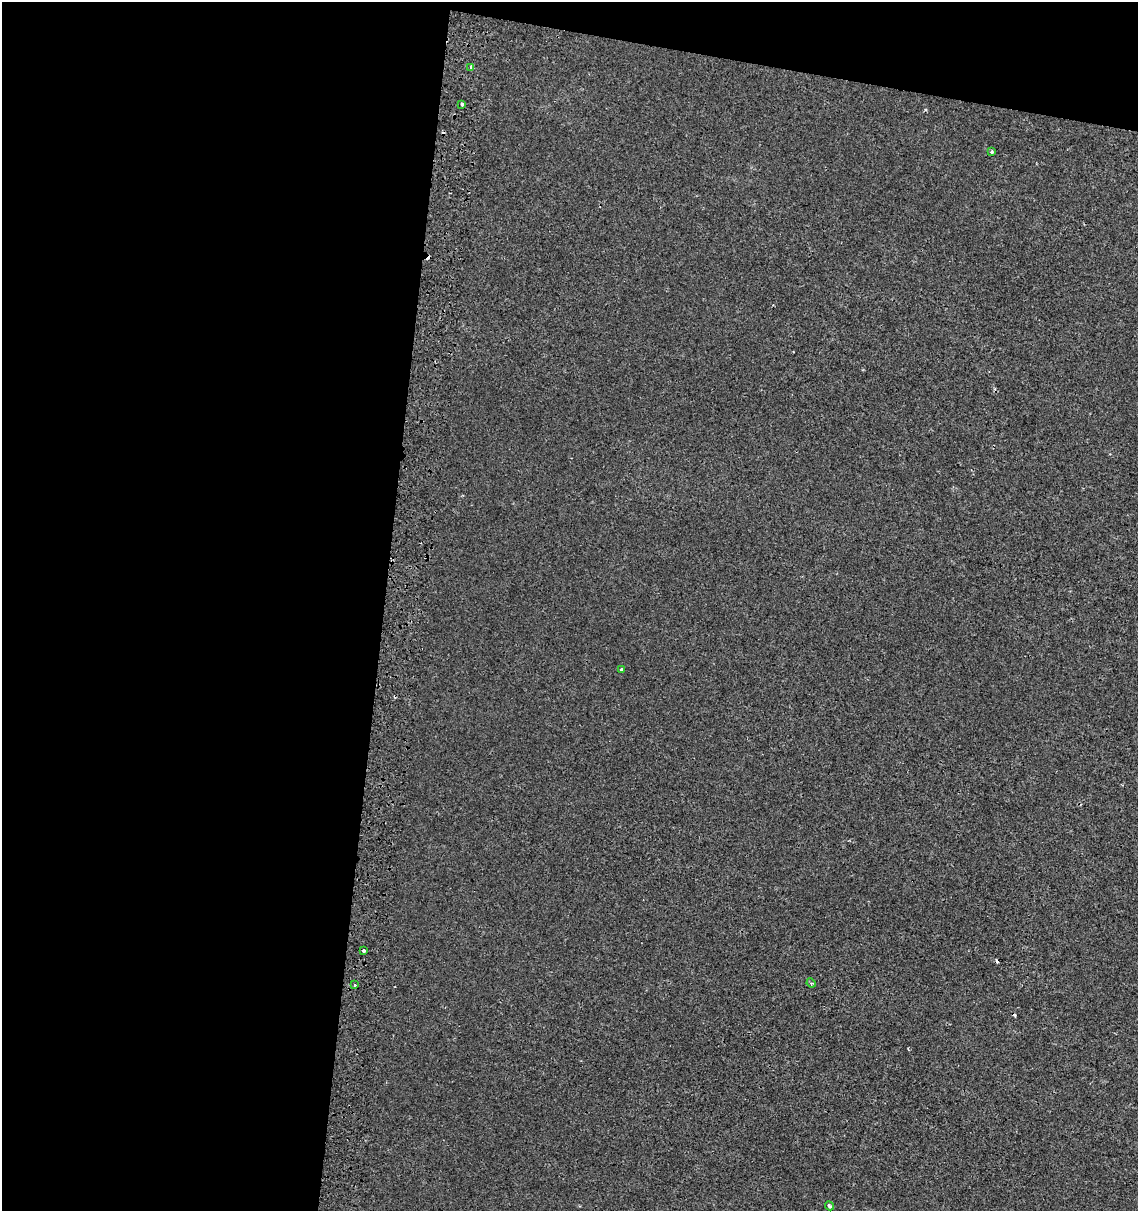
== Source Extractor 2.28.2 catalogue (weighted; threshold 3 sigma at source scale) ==
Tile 1 of 4 x 4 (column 1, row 1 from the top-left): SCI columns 327-1462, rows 3634-4842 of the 5136 x 4857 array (HDU 1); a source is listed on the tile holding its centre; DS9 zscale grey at full resolution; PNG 1140 x 1213 px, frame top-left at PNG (2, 2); each listed source drawn as its Kron ellipse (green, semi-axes under 4 px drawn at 4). Shown black and unused: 37% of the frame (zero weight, under 2 of 3 exposures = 2% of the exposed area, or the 3 px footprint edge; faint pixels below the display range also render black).
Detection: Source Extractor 2.28.2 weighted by HDU 2 'WHT'; one run over the whole footprint, this tile lists its part. Background 9.81e-04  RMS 0.0028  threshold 0.0124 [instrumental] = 3 sigma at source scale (4.5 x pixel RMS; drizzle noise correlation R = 1.50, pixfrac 1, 0.0396/0.0396 arcsec/px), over >= 5 px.
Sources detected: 13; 5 cosmic-ray / hot-pixel residue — neither listed nor drawn; the other 8 listed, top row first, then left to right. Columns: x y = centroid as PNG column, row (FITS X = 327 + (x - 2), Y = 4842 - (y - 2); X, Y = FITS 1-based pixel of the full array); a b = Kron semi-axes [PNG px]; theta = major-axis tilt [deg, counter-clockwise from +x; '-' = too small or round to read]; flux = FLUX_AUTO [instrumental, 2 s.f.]
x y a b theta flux
471 68 4 3 - 3.4
462 104 3 3 - 1.4
992 152 3 3 - 0.93
621 670 3 3 - 1.5
363 951 3 3 - 2.7
811 983 5 4 - 0.38
355 985 3 3 - 0.68
829 1206 5 3 - 0.89